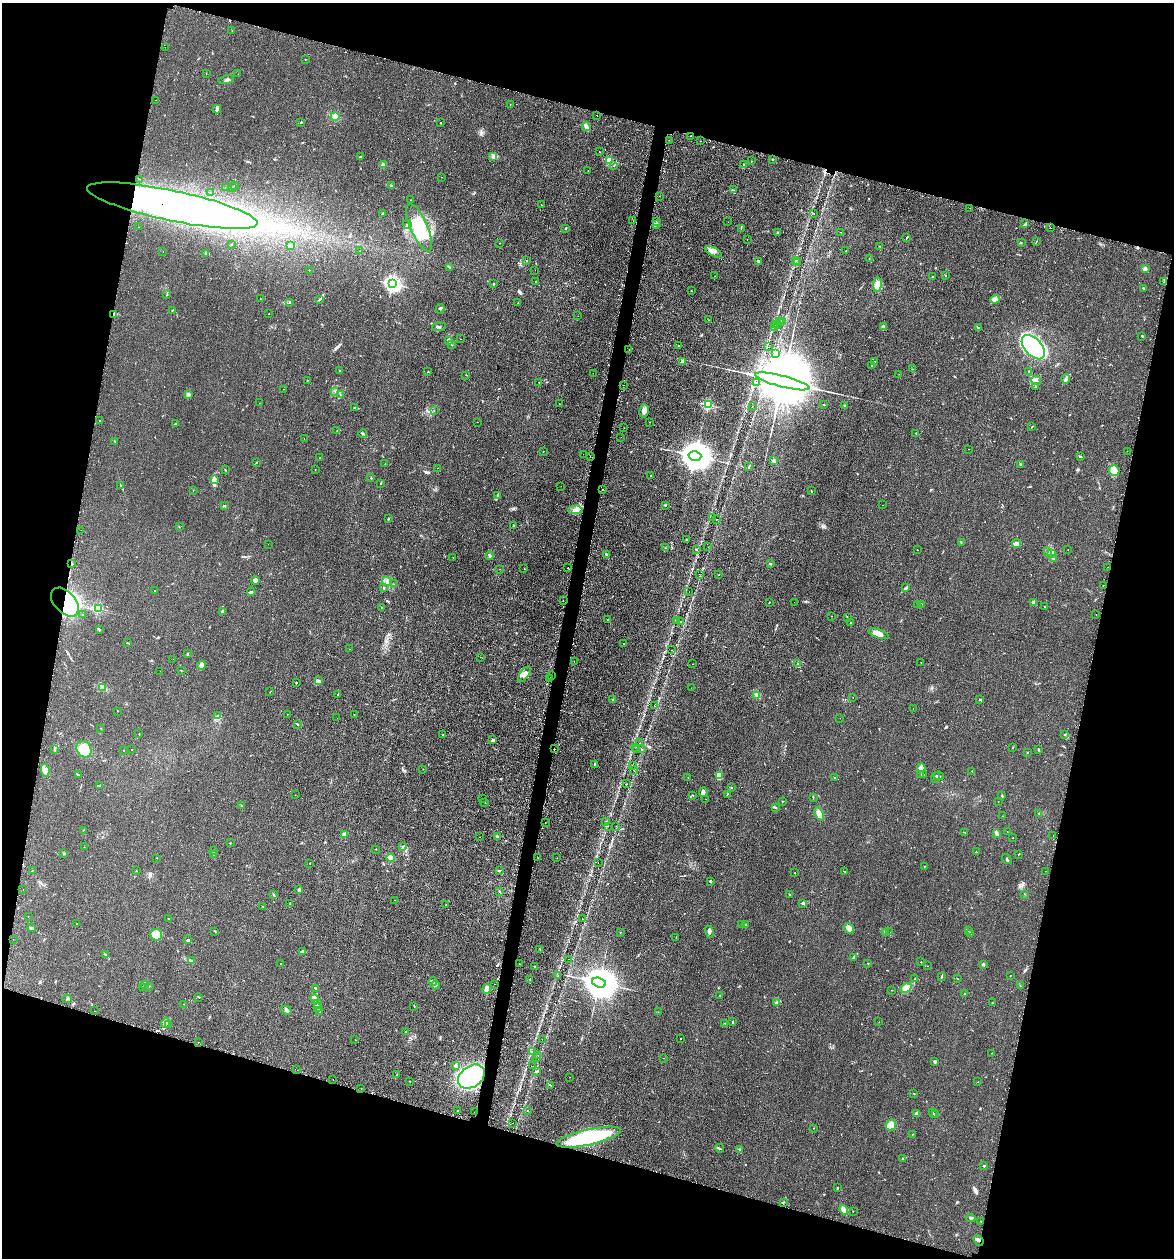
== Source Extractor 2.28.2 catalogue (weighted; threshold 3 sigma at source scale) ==
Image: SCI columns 266-4953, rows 24-5046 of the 5097 x 5069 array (HDU 1 of 3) = the unmasked area's bounding box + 8 px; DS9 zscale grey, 4 x 4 block average (1 PNG px = mean of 4 x 4 image px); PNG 1176 x 1260 px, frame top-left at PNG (2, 3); each listed source drawn as its Kron ellipse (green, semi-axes under 4 px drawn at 4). Shown black and unused: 31% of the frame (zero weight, under 2 of 3 exposures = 3% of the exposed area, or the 3 px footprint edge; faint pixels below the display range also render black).
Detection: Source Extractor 2.28.2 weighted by HDU 2 'WHT'. Background 0.0402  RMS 0.0056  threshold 0.025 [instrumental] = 3 sigma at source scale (4.5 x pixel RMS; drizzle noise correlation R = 1.50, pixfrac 1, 0.05/0.05 arcsec/px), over >= 5 px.
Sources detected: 642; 9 inside a brighter object's white glare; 43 cosmic-ray / hot-pixel residue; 2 long thin detections or spike segments (spike, bleed or trail) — neither listed nor drawn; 9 coinciding with a brighter row at this scale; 20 inside a brighter listed object's ellipse — not listed separately; of the other 559, all 500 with FLUX_AUTO >= 0.633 (the completeness limit of this list) listed and drawn (59 fainter detections not listed), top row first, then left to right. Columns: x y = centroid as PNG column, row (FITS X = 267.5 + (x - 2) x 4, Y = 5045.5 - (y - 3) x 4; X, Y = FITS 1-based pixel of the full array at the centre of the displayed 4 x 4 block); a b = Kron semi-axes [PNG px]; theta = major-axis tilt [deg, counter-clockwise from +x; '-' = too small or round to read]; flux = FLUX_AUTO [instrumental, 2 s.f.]
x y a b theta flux
232 31 2 2 - 0.66
165 47 2 2 - 0.95
305 59 2 2 - 2.6
206 73 2 2 - 0.66
238 74 2 2 - 0.65
226 80 8 3 11 10
155 100 2 2 - 2.2
510 104 2 2 - 0.84
217 109 4 4 - 8
597 115 2 2 - 4
335 117 4 4 - 20
301 122 2 2 - 8
440 123 2 2 - 3.5
586 127 4 3 - 16
690 136 2 2 - 2.5
669 140 2 2 - 0.89
701 141 2 2 - 2.6
600 152 2 2 - 1
360 157 2 2 - 11
493 157 3 3 - 4.7
772 159 2 2 - 1.7
610 160 2 2 - 190
752 161 2 2 - 0.99
383 165 2 2 - 47
744 165 2 2 - 9.5
614 166 2 2 - 1.1
588 171 2 2 - 1.1
442 177 2 2 - 0.78
140 179 2 2 - 0.74
234 186 2 2 - 1.6
391 186 2 2 - 18
225 187 2 2 - 0.88
232 187 2 2 - 1.2
734 190 2 2 - 1.4
211 192 2 2 - 0.83
659 196 2 2 - 2.8
411 200 2 2 - 1
541 205 2 2 - 0.69
172 206 87 15 -12 1000
970 208 2 2 - 4.1
814 213 2 2 - 0.92
382 214 2 2 - 2.2
633 221 2 2 - 1.4
657 221 2 2 - 1.3
728 222 2 2 - 0.95
407 224 4 3 - 6.2
1025 224 2 2 - 2.6
656 225 4 3 - 6
138 227 2 2 - 0.87
419 228 25 8 -66 110
566 228 2 2 - 2.6
741 228 2 2 - 1.2
1050 228 2 2 - 7.4
777 232 2 2 - 4.5
841 232 2 2 - 0.78
907 237 3 2 - 2.5
747 239 2 2 - 1.4
1036 242 2 2 - 1.2
500 243 2 2 - 1.1
1021 243 2 2 - 1.4
231 244 2 2 - 0.8
290 246 2 2 - 1.9
880 246 2 2 - 1
360 251 2 2 - 0.88
846 251 2 2 - 1.1
163 252 2 2 - 1.6
714 252 9 3 -28 13
206 253 3 2 - 3.8
869 259 2 2 - 1.2
795 260 3 2 - 2.1
527 261 2 2 - 0.85
759 261 3 2 - 6.2
798 262 2 2 - 1.3
449 267 3 2 - 2
1145 269 2 2 - 50
309 270 2 2 - 1
535 270 2 2 - 0.91
945 275 2 2 - 0.94
715 276 2 2 - 1
932 277 2 2 - 1.1
535 281 2 2 - 3.2
1164 282 2 2 - 1.1
392 284 2 2 - 990
493 284 2 2 - 3.7
877 285 7 3 83 17
1143 288 2 2 - 5.2
691 291 2 2 - 2.3
167 295 2 2 - 1.2
260 299 2 2 - 1.3
995 299 5 2 - 7.4
319 300 2 2 - 1
290 303 2 2 - 1.2
518 303 3 2 - 2.3
440 309 5 2 - 3.6
172 310 2 2 - 1
114 314 4 3 - 6.7
269 314 2 2 - 0.75
578 316 2 2 - 0.65
708 320 2 2 - 1.1
780 321 2 2 - 1.9
783 321 2 2 - 24
775 324 2 2 - 1.1
778 325 2 2 - 2.2
439 327 7 2 5 5.3
774 327 2 2 - 0.76
883 327 4 2 - 4.4
978 328 2 2 - 3.3
1142 336 2 2 - 3.6
461 339 2 2 - 2.1
449 341 3 3 - 5.9
452 345 3 2 - 1.7
679 345 2 2 - 1.1
769 347 2 2 - 0.79
1033 347 14 8 -48 360
629 350 2 2 - 2.5
775 354 4 2 - 3.8
682 362 2 2 - 44
874 362 2 2 - 2.1
871 365 2 2 - 1.1
912 369 2 2 - 0.81
339 370 2 2 - 5
1029 371 3 2 - 1.9
428 372 2 2 - 1.5
593 373 2 2 - 1.6
899 374 2 2 - 0.69
466 375 2 2 - 1.1
1066 379 5 3 - 7.8
307 380 2 2 - 0.65
1036 380 5 3 - 15
782 381 28 5 -15 72000
539 382 2 2 - 0.77
757 383 2 2 - 1.1
624 385 2 2 - 3.8
1035 387 2 2 - 1.1
283 389 2 2 - 0.88
335 392 2 2 - 1.7
188 394 2 2 - 45
340 395 2 2 - 1.2
259 403 2 2 - 1.5
559 404 2 2 - 0.65
708 405 2 2 - 310
824 405 2 2 - 1.2
752 406 2 2 - 1
845 406 2 2 - 15
355 408 3 2 - 4
434 411 2 2 - 1.4
644 411 6 4 79 15
99 420 2 2 - 2
477 422 2 2 - 1.2
650 422 2 2 - 0.83
176 424 2 2 - 1.8
1032 427 2 2 - 1.2
624 428 2 2 - 1.1
337 430 2 2 - 1.1
916 433 2 2 - 2.5
363 434 4 2 - 4.3
621 437 2 2 - 1.3
304 439 2 2 - 2.5
115 441 2 2 - 1.6
968 449 2 2 - 0.85
543 451 2 2 - 0.73
1127 451 2 2 - 0.99
583 454 2 2 - 12
590 456 2 2 - 1
695 456 6 4 -15 9600
1080 456 4 2 - 2.9
320 458 2 2 - 1.5
774 461 3 3 - 4.6
256 463 2 2 - 1.5
385 464 2 2 - 0.63
1021 464 2 2 - 2
749 467 4 2 - 2.2
437 468 2 2 - 0.82
315 469 2 2 - 0.85
225 470 3 2 - 1.4
1114 471 5 5 - 16
650 476 2 2 - 1
371 478 2 2 - 2.6
215 480 4 2 - 4.2
381 483 3 2 - 1.4
121 486 2 2 - 1.2
561 486 2 2 - 0.66
602 489 2 2 - 3.6
193 490 2 2 - 0.64
811 491 3 2 - 1.8
497 496 3 2 - 2.6
665 505 3 2 - 2.3
882 505 2 2 - 0.69
224 506 3 2 - 2.5
575 510 7 4 2 14
713 517 2 2 - 1.2
388 519 2 2 - 6.2
716 519 2 2 - 1.7
514 525 2 2 - 1.5
179 527 2 2 - 0.63
81 530 2 2 - 1.3
687 540 3 2 - 3
961 543 2 2 - 0.7
268 544 2 2 - 0.72
1016 544 4 3 - 21
708 547 2 2 - 0.73
666 548 2 2 - 2.4
696 549 2 2 - 2.3
917 550 2 2 - 1.1
1068 550 2 2 - 0.66
1048 551 2 2 - 1.7
1051 553 4 3 - 8.9
607 555 3 2 - 4.6
489 556 4 2 - 2.5
453 557 2 2 - 0.69
1053 559 2 2 - 1.5
72 564 2 2 - 2.4
770 564 2 2 - 2.6
1107 567 2 2 - 1.3
524 568 2 2 - 0.92
568 568 2 2 - 1.7
500 569 2 2 - 0.78
699 574 2 2 - 0.9
718 575 2 2 - 0.87
255 580 4 3 - 14
387 581 5 3 - 7.2
394 584 2 2 - 1
1103 585 2 2 - 1.7
383 588 2 2 - 1.3
906 588 2 2 - 1.3
155 591 2 2 - 1.6
251 592 4 3 - 6.2
689 592 2 2 - 0.78
563 600 2 2 - 1.5
65 602 17 10 -48 640
769 602 2 2 - 0.92
794 602 2 2 - 2.3
1033 602 3 2 - 7.2
917 604 2 2 - 2.7
922 604 2 2 - 0.88
1044 607 2 2 - 1.6
98 608 2 2 - 290
381 608 2 2 - 0.64
222 611 3 2 - 4.6
83 614 2 2 - 1.5
1096 615 2 2 - 0.71
831 616 2 2 - 1.8
847 617 2 2 - 1.1
608 620 2 2 - 1.1
677 620 2 2 - 1.2
680 622 2 2 - 2.2
850 623 2 2 - 0.75
100 630 2 2 - 1.7
879 634 11 4 -20 18
127 643 2 2 - 1.8
623 643 2 2 - 1.2
349 649 2 2 - 0.83
671 650 2 2 - 2.2
187 654 3 2 - 3.4
480 657 2 2 - 0.68
173 659 2 2 - 2.2
574 661 2 2 - 0.98
798 663 3 2 - 1.8
921 663 2 2 - 1.2
693 664 2 2 - 1.4
201 665 4 2 - 19
181 670 2 2 - 1.4
160 671 2 2 - 0.85
524 674 8 4 53 16
552 676 2 2 - 5.5
550 678 2 2 - 7
318 681 4 3 - 6.1
296 683 2 2 - 2.4
102 687 3 2 - 4.1
691 688 2 2 - 0.73
270 691 2 2 - 1.4
338 694 2 2 - 2.2
757 695 4 3 - 8.6
853 698 2 2 - 0.99
980 699 2 2 - 2.8
613 700 2 2 - 17
654 706 2 2 - 1
913 708 2 2 - 0.84
118 711 2 2 - 0.93
287 714 2 2 - 2.2
354 715 2 2 - 1.4
217 716 3 2 - 3.4
337 718 2 2 - 1.4
840 718 2 2 - 1.1
297 724 2 2 - 1.5
101 728 2 2 - 0.87
139 734 2 2 - 1.1
1065 734 2 2 - 1.2
443 735 2 2 - 2.6
493 740 3 2 - 6.2
640 743 2 2 - 0.95
636 748 2 2 - 1.4
1013 748 3 2 - 1.5
84 749 8 7 - 53
554 749 2 2 - 160
642 749 2 2 - 0.68
54 750 2 2 - 1.3
124 750 2 2 - 0.87
132 750 2 2 - 1
636 750 2 2 - 1.2
1038 750 3 2 - 2.1
1027 752 2 2 - 1.1
595 765 2 2 - 1.1
632 765 2 2 - 0.66
921 768 4 3 - 17
423 769 2 2 - 1.1
45 770 6 2 -80 8.7
634 770 2 2 - 0.94
972 771 2 2 - 3.2
920 774 2 2 - 1.4
923 774 2 2 - 1.6
78 775 2 2 - 1.5
719 775 2 2 - 3.4
939 776 5 3 - 6.8
688 777 2 2 - 1.1
834 778 2 2 - 2.3
936 778 5 3 - 5.6
627 784 2 2 - 1.7
99 786 3 2 - 2.8
732 788 2 2 - 0.93
703 792 5 3 - 8.7
727 794 3 2 - 2.3
295 795 2 2 - 0.66
693 795 2 2 - 0.93
1002 796 3 2 - 3
813 797 2 2 - 0.99
482 799 2 2 - 1.2
706 799 2 2 - 0.64
782 801 2 2 - 1.4
998 801 2 2 - 0.8
485 802 2 2 - 0.98
242 805 2 2 - 1.5
776 808 2 2 - 1.5
1039 813 2 2 - 4.8
819 814 7 4 -65 17
1002 816 2 2 - 0.72
606 821 2 2 - 1.2
545 823 2 2 - 1.5
608 826 2 2 - 0.74
616 826 2 2 - 0.86
83 830 2 2 - 0.68
965 832 2 2 - 0.67
1007 832 2 2 - 1.9
997 833 3 2 - 4.4
344 834 2 2 - 14
1053 835 2 2 - 1.4
497 836 3 2 - 3.2
480 837 2 2 - 1.1
1013 838 2 2 - 1
230 843 2 2 - 1.2
84 847 2 2 - 0.76
403 847 3 2 - 2.6
376 849 2 2 - 0.78
214 850 2 2 - 1.1
976 852 2 2 - 1.8
64 853 2 2 - 1.5
1019 854 3 2 - 1.3
213 855 4 2 - 3.9
156 858 2 2 - 1.1
391 858 4 4 - 14
538 858 2 2 - 1
557 858 2 2 - 0.73
1007 859 5 2 - 4.4
310 863 2 2 - 1.2
598 863 2 2 - 0.83
924 866 2 2 - 0.79
32 870 2 2 - 0.89
136 871 2 2 - 2.8
499 871 2 2 - 1.3
1045 871 2 2 - 1.2
845 872 2 2 - 1.1
795 873 2 2 - 1.4
710 881 2 2 - 11
23 889 2 2 - 3.9
298 890 2 2 - 21
500 892 2 2 - 1.3
789 894 2 2 - 2
1025 894 2 2 - 1.4
274 895 4 2 - 2.9
395 900 2 2 - 0.74
290 904 3 2 - 3.4
802 904 2 2 - 1.2
446 905 2 2 - 2.9
263 907 2 2 - 1.1
28 916 2 2 - 0.83
168 918 2 2 - 1.6
582 918 2 2 - 1
77 924 2 2 - 0.74
742 925 3 2 - 2.9
745 925 2 2 - 1.7
31 928 4 2 - 3.8
849 928 5 4 - 18
215 931 3 2 - 1.3
968 931 2 2 - 1.2
620 932 2 2 - 1.1
709 932 6 2 -75 6.5
886 932 3 2 - 3.3
890 932 2 2 - 0.67
970 933 2 2 - 5.4
156 935 6 5 - 20
676 938 2 2 - 1.2
13 939 2 2 - 0.91
188 940 3 2 - 4.1
540 949 2 2 - 1.2
302 951 3 2 - 4.1
106 955 2 2 - 1.7
853 957 2 2 - 1.6
568 959 2 2 - 1.6
192 961 2 2 - 1.3
921 962 2 2 - 1.4
280 963 2 2 - 1.8
868 963 2 2 - 0.98
519 964 2 2 - 1.2
983 965 2 2 - 2.5
535 966 2 2 - 3
927 966 2 2 - 0.68
558 976 2 2 - 0.63
941 976 3 2 - 2
1010 976 2 2 - 0.87
530 979 2 2 - 1.1
915 979 2 2 - 1.2
957 979 2 2 - 1.3
433 982 4 3 - 6.7
599 983 7 4 -18 12000
144 984 2 2 - 1.8
495 984 2 2 - 0.76
435 985 4 2 - 4.6
1020 985 2 2 - 1.1
149 986 2 2 - 1.5
142 987 2 2 - 0.95
906 988 6 4 31 38
315 989 2 2 - 1.1
486 989 5 3 - 22
891 990 2 2 - 0.99
965 994 3 2 - 6.6
720 995 2 2 - 0.97
199 997 3 2 - 1.2
67 999 4 2 - 3.5
315 999 5 3 - 8.4
777 1002 3 2 - 3.7
317 1003 2 2 - 9.5
992 1003 2 2 - 2.4
184 1004 2 2 - 1.1
414 1006 2 2 - 1.3
317 1008 3 2 - 2.7
286 1010 5 3 - 5.8
95 1011 2 2 - 1.3
320 1011 3 2 - 2.5
658 1012 2 2 - 0.78
732 1021 2 2 - 2.4
879 1022 2 2 - 0.8
165 1023 5 2 - 6.2
725 1023 2 2 - 1.6
168 1024 3 2 - 3.3
405 1032 2 2 - 1.2
542 1039 2 2 - 1.3
681 1039 2 2 - 1.5
355 1040 2 2 - 0.71
198 1042 2 2 - 1.4
532 1052 2 2 - 0.97
991 1053 2 2 - 0.97
538 1055 2 2 - 1.1
536 1058 2 2 - 2.5
664 1058 2 2 - 0.8
935 1061 3 3 - 5.2
456 1066 3 3 - 4.7
533 1066 2 2 - 2.2
297 1070 2 2 - 1.5
537 1072 3 2 - 1.9
397 1074 4 2 - 1.9
471 1077 15 10 35 380
569 1077 2 2 - 0.65
333 1080 2 2 - 1
410 1081 2 2 - 1
978 1082 2 2 - 1.5
550 1085 2 2 - 1.7
361 1088 2 2 - 1.2
914 1093 2 2 - 1.6
527 1110 2 2 - 1.3
458 1111 2 2 - 4.6
474 1112 2 2 - 3.3
933 1113 4 2 - 2.9
917 1114 2 2 - 18
936 1114 2 2 - 3.2
513 1123 2 2 - 0.74
891 1125 6 5 - 22
813 1128 2 2 - 2.1
912 1134 2 2 - 1
589 1137 33 8 12 370
720 1148 4 2 - 3.7
739 1149 2 2 - 1.7
902 1159 3 2 - 2.2
984 1166 3 2 - 2.4
837 1188 3 2 - 1.6
783 1202 2 2 - 1.2
844 1210 5 3 - 19
853 1211 2 2 - 1
971 1218 5 2 - 7.5
981 1221 2 2 - 1.2
978 1240 6 2 -51 8.4
Overlapping masked pixels (flux is a lower limit): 7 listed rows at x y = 690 136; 172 206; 114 314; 72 564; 65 602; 552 676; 554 749
Diffuse or blended objects may show on this block-average render without a row.